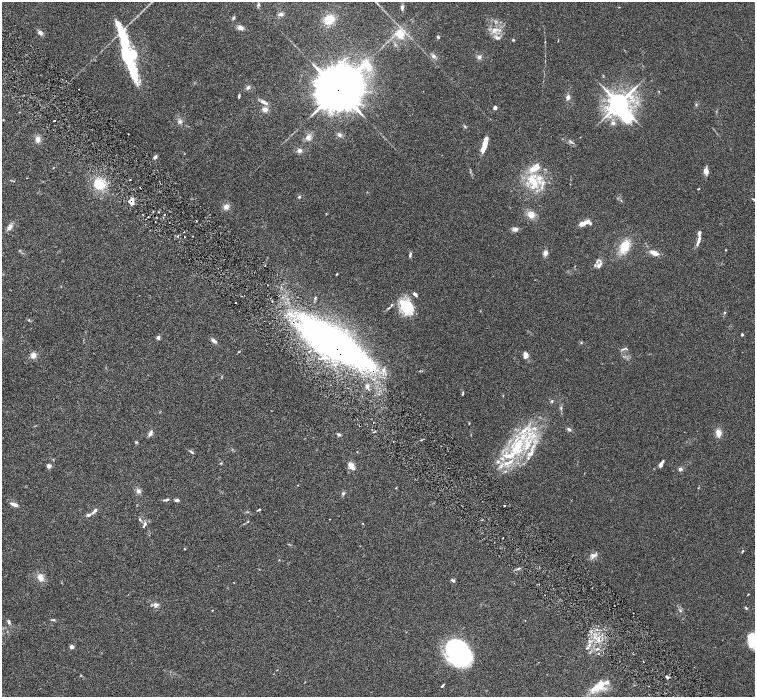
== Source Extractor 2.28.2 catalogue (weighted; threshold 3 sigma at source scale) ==
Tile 11 of 4 x 4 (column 3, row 3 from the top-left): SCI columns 3016-4520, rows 1695-3084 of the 6028 x 6026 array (HDU 1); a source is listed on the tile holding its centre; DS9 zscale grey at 2 x 2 block average (1 PNG px = mean of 2 x 2 image px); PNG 757 x 699 px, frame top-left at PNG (2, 2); no overlay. Shown black and unused: <1% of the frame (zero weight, under 3 of 6 exposures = <1% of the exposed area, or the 3 px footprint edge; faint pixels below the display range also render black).
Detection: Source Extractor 2.28.2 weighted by HDU 2 'WHT'; one run over the whole footprint, this tile lists its part. Background 0.0444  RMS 0.0034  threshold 0.0139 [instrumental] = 3 sigma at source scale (4.09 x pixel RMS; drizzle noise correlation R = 1.36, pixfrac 0.8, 0.05/0.05 arcsec/px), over >= 5 px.
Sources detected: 172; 3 inside a brighter object's white glare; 1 cosmic-ray / hot-pixel residue — not listed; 1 coinciding with a brighter row at this scale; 21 inside a brighter listed object's ellipse — not listed separately; the other 146 listed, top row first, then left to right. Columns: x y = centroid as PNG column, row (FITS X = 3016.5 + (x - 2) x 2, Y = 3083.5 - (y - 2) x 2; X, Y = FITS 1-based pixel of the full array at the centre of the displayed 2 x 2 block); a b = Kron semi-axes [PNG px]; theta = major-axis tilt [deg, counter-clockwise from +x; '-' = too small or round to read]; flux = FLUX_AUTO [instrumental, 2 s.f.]
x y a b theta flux
258 4 4 2 - 0.76
402 7 6 4 87 1.9
281 14 6 5 - 2.3
233 18 4 3 - 1.1
329 19 11 8 30 13
120 28 27 6 -63 15
240 28 6 5 - 3.1
494 30 12 6 34 5.5
40 33 6 4 -48 2.7
400 34 12 9 -53 11
438 37 4 3 - 1
497 38 8 5 -17 2.6
513 40 3 3 - 0.71
545 42 3 2 - 0.41
132 54 28 17 -31 27
433 56 6 5 - 2.2
479 57 5 5 - 2
134 74 26 7 -62 16
248 87 5 4 - 1.7
78 89 2 2 - 0.46
338 90 15 12 34 3900
239 96 4 2 - 0.89
568 97 4 3 - 3.1
263 102 12 4 -30 2.9
619 103 6 5 - 730
696 105 4 3 - 0.76
495 108 2 2 - 6.9
265 110 6 5 - 3
54 121 2 2 - 0.6
180 121 5 5 - 2
613 123 5 4 - 1.7
465 126 5 3 - 0.79
128 134 2 2 - 0.3
339 135 4 4 - 1.8
308 137 7 6 - 3.3
38 139 7 5 -81 3.7
571 142 5 2 - 0.84
484 146 13 5 71 9.3
299 151 5 5 - 2.4
155 157 5 3 - 1.7
536 167 6 3 -88 4.2
706 171 6 5 - 4.6
130 180 2 2 - 0.43
533 181 21 9 -57 18
99 184 6 5 - 23
698 189 3 2 - 0.42
299 197 4 3 - 0.9
132 201 7 4 -81 5.2
226 207 6 6 - 3.7
159 212 2 2 - 0.4
164 214 2 2 - 0.34
326 214 3 2 - 0.34
531 215 7 6 - 6.4
196 221 2 2 - 0.52
583 223 6 4 27 5.3
590 223 4 3 - 0.84
9 227 8 5 55 3.3
515 229 7 5 9 2.3
178 236 3 2 - 0.71
185 237 2 2 - 0.41
698 240 14 3 74 3.7
625 246 14 9 62 14
726 250 3 2 - 0.41
545 253 5 5 - 2.9
654 253 10 5 -24 5.1
410 254 3 3 - 1
265 265 2 2 - 0.47
599 265 10 4 48 3
337 274 3 2 - 0.61
415 294 5 3 - 2.2
315 298 3 2 - 0.77
272 301 2 2 - 0.58
236 302 2 2 - 0.36
391 305 4 3 - 0.89
407 306 18 13 -48 23
724 312 3 3 - 0.58
29 320 3 3 - 0.54
742 334 2 2 - 2.3
158 338 5 4 - 1.7
214 341 8 4 -38 2.3
332 341 61 19 -32 420
581 342 3 2 - 0.52
625 349 9 3 1 1.5
33 355 6 6 - 4.1
525 355 5 4 - 5.7
335 364 4 4 - 1.5
367 386 5 4 - 2.7
463 393 5 2 - 0.72
552 401 4 3 - 0.74
561 408 6 3 -85 1.1
373 422 2 2 - 0.3
569 429 6 4 -30 1.5
150 433 7 4 60 2.9
718 433 10 6 -77 4.5
339 434 5 4 - 1.3
529 434 5 4 - 2.6
533 435 8 3 70 3.2
518 446 21 12 80 25
191 452 7 3 -40 1.1
357 452 3 2 - 0.29
529 454 6 6 - 2.9
506 463 8 5 25 3.8
661 464 7 3 65 3.1
351 465 7 7 - 4
49 466 2 2 - 9.8
680 469 4 3 - 2.2
396 488 3 2 - 0.39
139 491 7 6 - 2.3
343 493 5 4 - 1.2
166 500 8 3 10 1.4
177 500 5 3 - 1.5
14 504 8 4 -24 3.7
505 505 2 2 - 0.49
259 509 3 3 - 0.63
95 511 8 4 46 2.2
88 515 5 3 - 1.6
329 519 2 2 - 0.23
140 520 4 3 - 0.84
248 521 3 2 - 0.42
363 523 3 2 - 0.28
144 524 7 4 72 1.9
503 538 2 2 - 0.43
184 549 3 2 - 0.47
742 551 4 2 - 0.66
593 556 9 6 30 3.3
519 568 4 2 - 0.72
40 578 9 6 -67 5.5
453 580 6 4 -40 1.4
748 594 4 2 - 0.31
155 605 7 6 - 2.8
746 608 4 3 - 0.75
212 610 2 2 - 0.38
633 613 2 2 - 0.85
54 619 4 2 - 0.69
525 620 2 2 - 0.32
9 622 5 3 - 1.3
597 629 3 2 - 0.9
598 639 8 3 -83 3
752 640 14 8 -81 19
589 641 4 3 - 1.2
72 647 2 2 - 8.1
587 648 7 3 38 1.4
462 653 25 22 -82 83
667 677 5 3 - 1.4
442 686 5 2 - 0.85
598 686 24 10 40 14
Overlapping masked pixels (flux is a lower limit): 3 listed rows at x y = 338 90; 132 201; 332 341
Isophote crosses this tile's border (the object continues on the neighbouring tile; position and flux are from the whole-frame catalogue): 1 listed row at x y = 752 640
Diffuse or blended objects may show on this block-average render without a row.